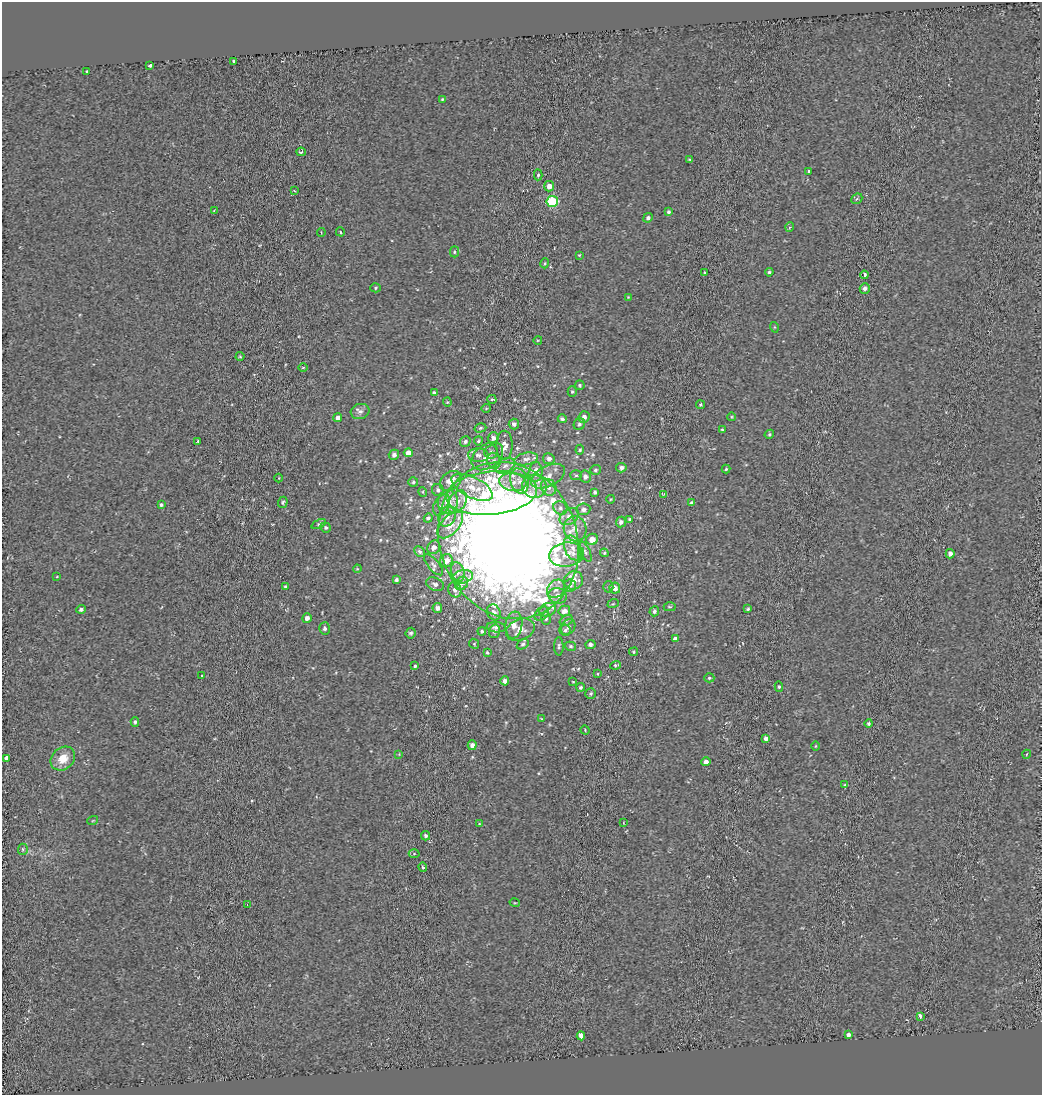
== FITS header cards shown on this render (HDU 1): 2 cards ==
NAXIS1  =                 1040
NAXIS2  =                 1093

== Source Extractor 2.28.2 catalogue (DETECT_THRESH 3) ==
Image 1040 x 1093 px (HDU 1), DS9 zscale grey, 1 PNG px = 1 image px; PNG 1044 x 1097 px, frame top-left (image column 1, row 1093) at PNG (2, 2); each listed source drawn as its Kron ellipse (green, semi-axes under 4 px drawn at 4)
Background -0.00253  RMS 0.026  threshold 0.0794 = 3 sigma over >= 5 px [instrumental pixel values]
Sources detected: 192; all 192 listed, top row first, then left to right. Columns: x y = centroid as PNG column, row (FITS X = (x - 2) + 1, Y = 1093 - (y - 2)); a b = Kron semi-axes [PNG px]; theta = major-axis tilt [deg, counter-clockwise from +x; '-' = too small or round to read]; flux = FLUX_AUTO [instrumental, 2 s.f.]
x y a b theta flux
234 61 3 3 - 25
150 65 3 3 - 18
87 71 3 3 - 8.2
442 99 4 3 - 1.7
301 152 4 3 - 2.8
690 160 3 2 - 2.2
808 172 4 3 - 7.1
538 175 5 4 - 2.8
549 186 5 5 - 14
294 191 3 2 - 4.4
857 199 6 5 - 3
552 202 5 5 - 150
214 211 4 3 - 2.9
668 212 4 4 - 3.3
648 218 5 4 - 4.7
790 227 5 4 - 2.3
340 232 4 3 - 1.9
321 233 4 2 - 1.2
454 252 6 4 89 2.8
579 255 3 3 - 1.5
545 263 5 3 - 1.9
769 272 4 3 - 2.7
704 273 3 3 - 2
864 275 4 3 - 10
375 288 5 4 - 2.3
865 288 5 5 - 7.4
628 297 4 4 - 1.6
774 327 5 3 - 1.4
538 340 4 3 - 1.2
240 356 4 4 - 2.1
303 368 5 3 - 1.7
580 385 5 4 - 2.6
572 392 5 4 - 2.6
434 393 4 3 - 4.1
492 399 5 4 - 2.3
447 402 4 4 - 1.8
701 405 4 4 - 2.4
486 408 4 4 - 1.9
360 411 9 7 14 8.6
584 417 6 5 - 8.5
732 417 4 3 - 1.5
338 418 4 4 - 11
562 419 4 3 - 4
514 424 5 5 - 5.3
579 424 6 5 - 3.6
480 428 6 4 17 3.2
722 430 3 3 - 2.4
769 434 5 4 - 2.6
493 438 5 5 - 7.1
198 441 3 2 - 2.1
465 441 5 5 - 4.1
478 441 4 3 - 2.2
504 445 14 8 -90 12
580 450 5 4 - 2.3
491 452 7 6 - 5.5
408 453 4 4 - 13
394 455 5 5 - 6.6
478 455 10 7 -3 10
487 456 18 11 36 24
526 459 12 6 11 9.1
549 459 6 5 - 7.7
494 461 8 6 -75 6.8
505 466 10 7 29 9
621 468 5 4 - 6.5
726 469 4 4 - 2.2
595 470 5 5 - 3.5
536 472 9 7 82 23
576 475 5 5 - 2.8
548 476 18 10 27 21
585 476 6 5 - 6.8
279 478 4 3 - 1.4
451 481 12 9 39 21
519 481 13 9 -73 18
413 482 5 5 - 2.8
513 482 14 9 -9 20
472 487 22 10 -26 33
534 487 12 11 - 24
549 487 9 7 -60 11
438 490 6 5 - 5
423 492 5 3 - 1.5
595 492 4 3 - 3.4
492 493 46 21 5 190
664 494 3 2 - 1.4
611 499 4 3 - 1.4
283 502 5 4 - 2.7
448 502 12 10 82 27
457 502 12 8 58 16
691 503 4 3 - 3.8
161 505 4 4 - 3.4
442 505 11 7 60 7.4
560 508 7 6 - 5.8
583 509 7 6 - 6.7
447 517 10 8 66 13
569 517 10 7 35 15
428 518 4 4 - 4.2
630 519 4 3 - 2.6
621 522 5 5 - 6
319 524 8 4 25 3.1
450 525 16 9 47 23
326 527 5 5 - 3.1
575 529 12 11 - 20
592 539 6 5 - 15
508 540 80 68 -67 5400
434 547 7 6 - 8.2
573 548 13 8 -70 16
420 552 6 4 -46 3.6
585 552 11 5 -65 4.5
604 553 4 4 - 2.2
566 554 17 12 8 29
950 554 5 4 - 8.2
446 560 6 6 - 15
433 565 13 5 -49 5.6
357 569 4 3 - 1.7
458 572 10 6 -73 8.4
57 576 4 3 - 1.2
463 577 10 6 15 9.5
396 580 4 3 - 4.2
573 580 10 9 - 18
462 583 7 6 - 5.7
435 584 9 6 -24 6.3
286 586 4 3 - 3.2
570 586 6 6 - 4.1
608 587 5 5 - 2.9
615 588 5 5 - 13
556 589 10 8 48 11
455 590 8 6 -73 7.5
558 596 9 7 -19 10
613 604 6 3 19 1.9
670 607 6 4 -1 2.5
437 608 5 5 - 7.1
81 609 5 4 - 3.8
748 609 3 3 - 2.7
548 610 9 6 24 9.4
564 611 6 5 - 10
654 611 5 4 - 5.1
494 612 8 6 -62 6.3
542 614 8 6 42 5.8
307 618 5 4 - 7.5
546 618 6 5 - 4
566 620 7 5 30 3.8
514 625 13 8 83 16
496 627 9 5 -5 5.5
568 627 8 6 58 6.2
325 628 6 5 - 4.7
520 630 15 10 23 17
565 630 6 5 - 4.1
482 631 4 3 - 3
494 631 7 5 73 4.6
411 633 5 5 - 3.6
675 639 4 3 - 6
474 644 5 4 - 2.2
523 644 6 4 33 3
590 644 5 4 - 5.2
559 646 9 4 -89 3.9
570 646 6 4 -15 2.8
634 652 5 4 - 2.6
487 653 4 3 - 2.5
616 665 5 3 - 2.3
415 666 3 3 - 2.8
598 674 4 3 - 1.5
202 676 3 3 - 16
709 678 5 4 - 2.9
505 681 4 4 - 5.9
573 682 3 2 - 1.2
581 687 4 4 - 3.2
779 687 5 4 - 2.8
590 694 5 5 - 2.7
542 719 4 4 - 1.7
135 722 5 4 - 3.1
869 724 4 4 - 3.6
585 730 5 3 - 1.5
766 738 4 4 - 7.5
472 745 5 4 - 8.4
816 746 5 3 - 1.5
399 754 3 3 - 1.3
1027 754 4 3 - 1.3
6 758 3 3 - 97
63 759 13 10 41 30
706 762 4 4 - 7.9
845 785 3 3 - 2.4
93 820 5 3 - 1.5
624 823 4 2 - 1.1
479 824 4 2 - 1.3
426 836 5 4 - 4.4
23 849 5 5 - 2.5
414 854 5 3 - 1.9
423 867 5 3 - 2.9
515 903 5 3 - 1.5
247 905 3 2 - 1.6
920 1016 4 3 - 18
848 1034 3 3 - 34
581 1036 4 3 - 180